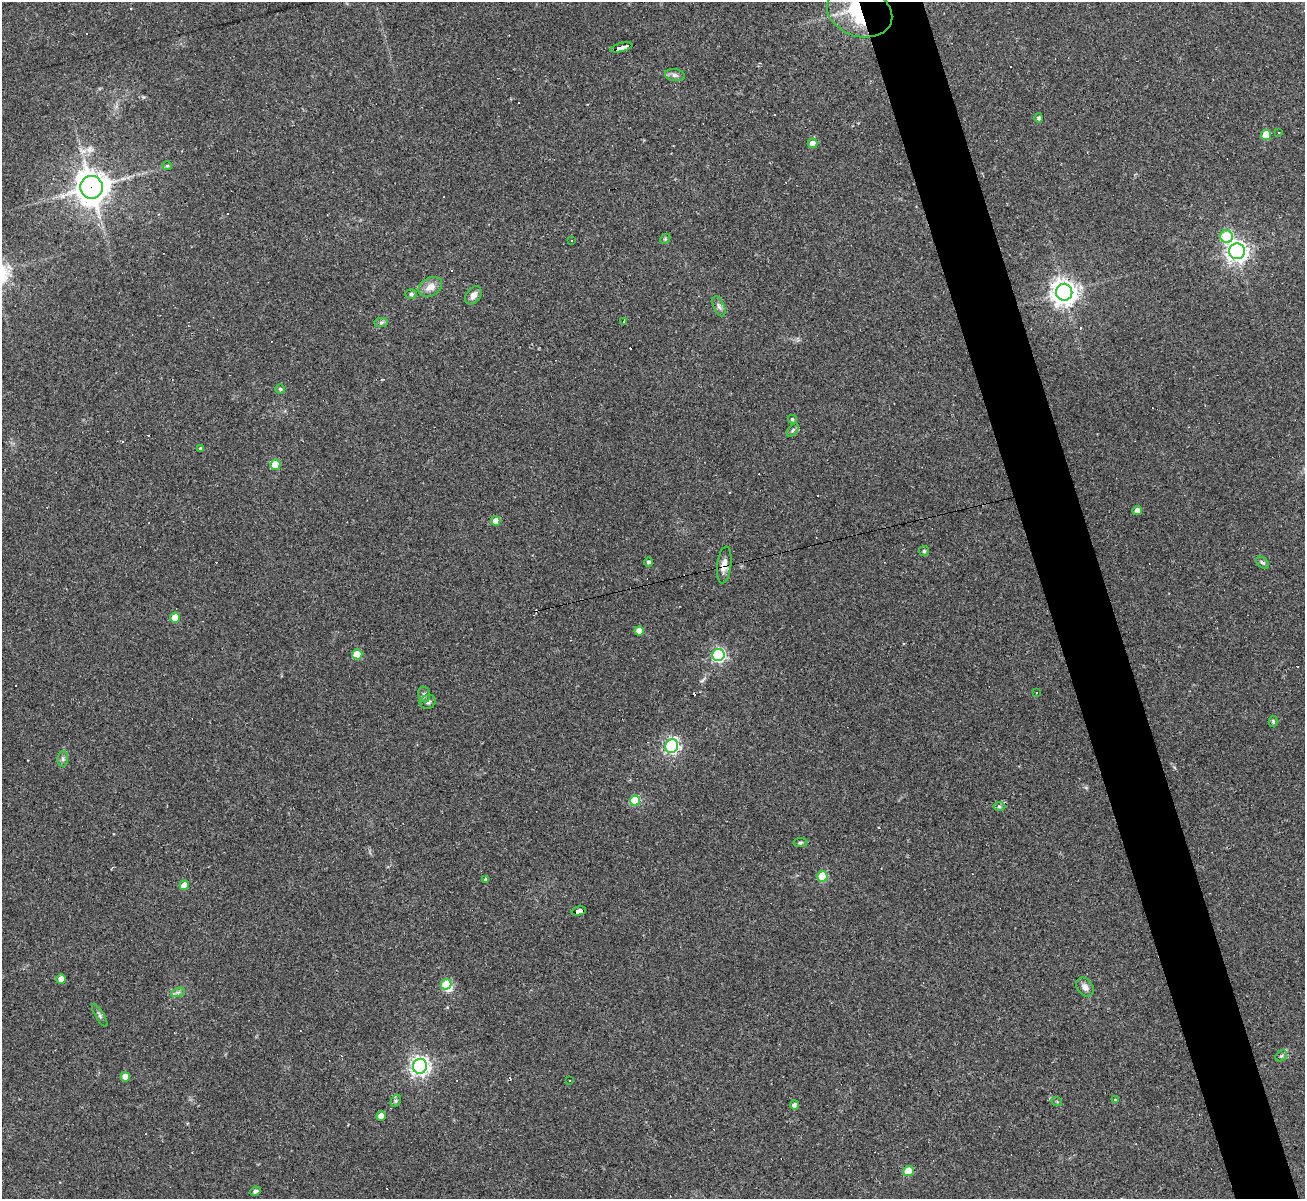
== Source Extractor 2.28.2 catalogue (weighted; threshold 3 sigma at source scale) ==
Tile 6 of 4 x 4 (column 2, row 2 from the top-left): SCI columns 1304-2606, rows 2660-3856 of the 5213 x 5196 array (HDU 1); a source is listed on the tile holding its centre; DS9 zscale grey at full resolution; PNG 1307 x 1201 px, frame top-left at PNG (2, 2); each listed source drawn as its Kron ellipse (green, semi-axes under 4 px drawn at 4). Shown black and unused: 5% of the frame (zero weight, under 2 of 3 exposures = <1% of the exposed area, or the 3 px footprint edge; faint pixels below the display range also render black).
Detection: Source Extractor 2.28.2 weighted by HDU 2 'WHT'; one run over the whole footprint, this tile lists its part. Background 0.0885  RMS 0.006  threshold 0.0269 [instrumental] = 3 sigma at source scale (4.5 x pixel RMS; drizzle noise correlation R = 1.50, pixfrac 1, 0.05/0.05 arcsec/px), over >= 5 px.
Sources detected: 84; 2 inside a brighter object's white glare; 18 cosmic-ray / hot-pixel residue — neither listed nor drawn; the other 64 listed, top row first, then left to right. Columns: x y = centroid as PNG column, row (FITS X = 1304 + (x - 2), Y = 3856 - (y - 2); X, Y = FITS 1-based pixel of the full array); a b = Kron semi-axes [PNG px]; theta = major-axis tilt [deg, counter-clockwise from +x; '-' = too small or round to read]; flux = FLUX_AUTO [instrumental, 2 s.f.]
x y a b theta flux
860 12 33 24 -17 49
621 47 11 3 14 72
675 75 10 6 -8 2.1
1039 118 4 4 - 1.6
1279 133 3 2 - 0.67
1266 135 5 5 - 13
812 143 5 5 - 3.8
167 166 5 4 - 0.81
91 187 11 11 - 890
1227 237 6 6 - 39
665 239 6 4 45 0.78
571 240 3 3 - 3
1237 251 8 8 - 340
430 287 12 9 29 5.6
1064 292 8 8 - 580
411 294 6 5 - 1.1
473 295 10 7 52 3.2
719 306 10 5 -66 1.9
624 321 3 3 - 4.8
381 323 7 4 1 1.2
280 389 5 4 - 1.1
792 419 5 4 - 1
793 430 7 4 53 1.1
200 448 3 3 - 0.79
275 465 5 5 - 18
1137 510 4 4 - 3
496 521 5 4 - 7.2
924 551 5 5 - 0.88
649 562 5 4 - 1.4
1262 563 7 5 -38 1.1
724 565 18 7 83 4.8
175 618 5 5 - 13
639 631 4 4 - 5.6
357 654 5 5 - 19
718 655 6 6 - 120
1036 693 3 3 - 0.99
424 694 8 6 -75 1.5
428 702 8 6 22 1.8
1273 722 5 4 - 0.99
672 746 7 6 - 150
63 759 7 5 84 1.4
635 801 5 5 - 29
999 807 6 4 -1 1
800 843 7 4 7 0.94
822 876 5 5 - 25
486 879 3 3 - 0.91
184 885 5 4 - 7.6
579 911 7 4 14 50
61 979 5 4 - 5.4
446 984 5 5 - 22
1085 987 10 7 -54 3.1
178 992 7 4 18 1.3
100 1015 13 3 -58 1.3
1281 1056 6 5 - 1.1
420 1066 7 7 - 280
125 1077 5 4 - 8
570 1081 3 2 - 0.45
1115 1099 3 2 - 1.3
396 1101 6 4 62 1
1057 1102 5 3 - 0.58
794 1105 4 4 - 2.3
381 1116 4 4 - 6.8
908 1171 5 5 - 14
255 1191 5 4 - 1.4
Overlapping masked pixels (flux is a lower limit): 5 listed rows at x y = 860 12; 621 47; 91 187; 724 565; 579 911